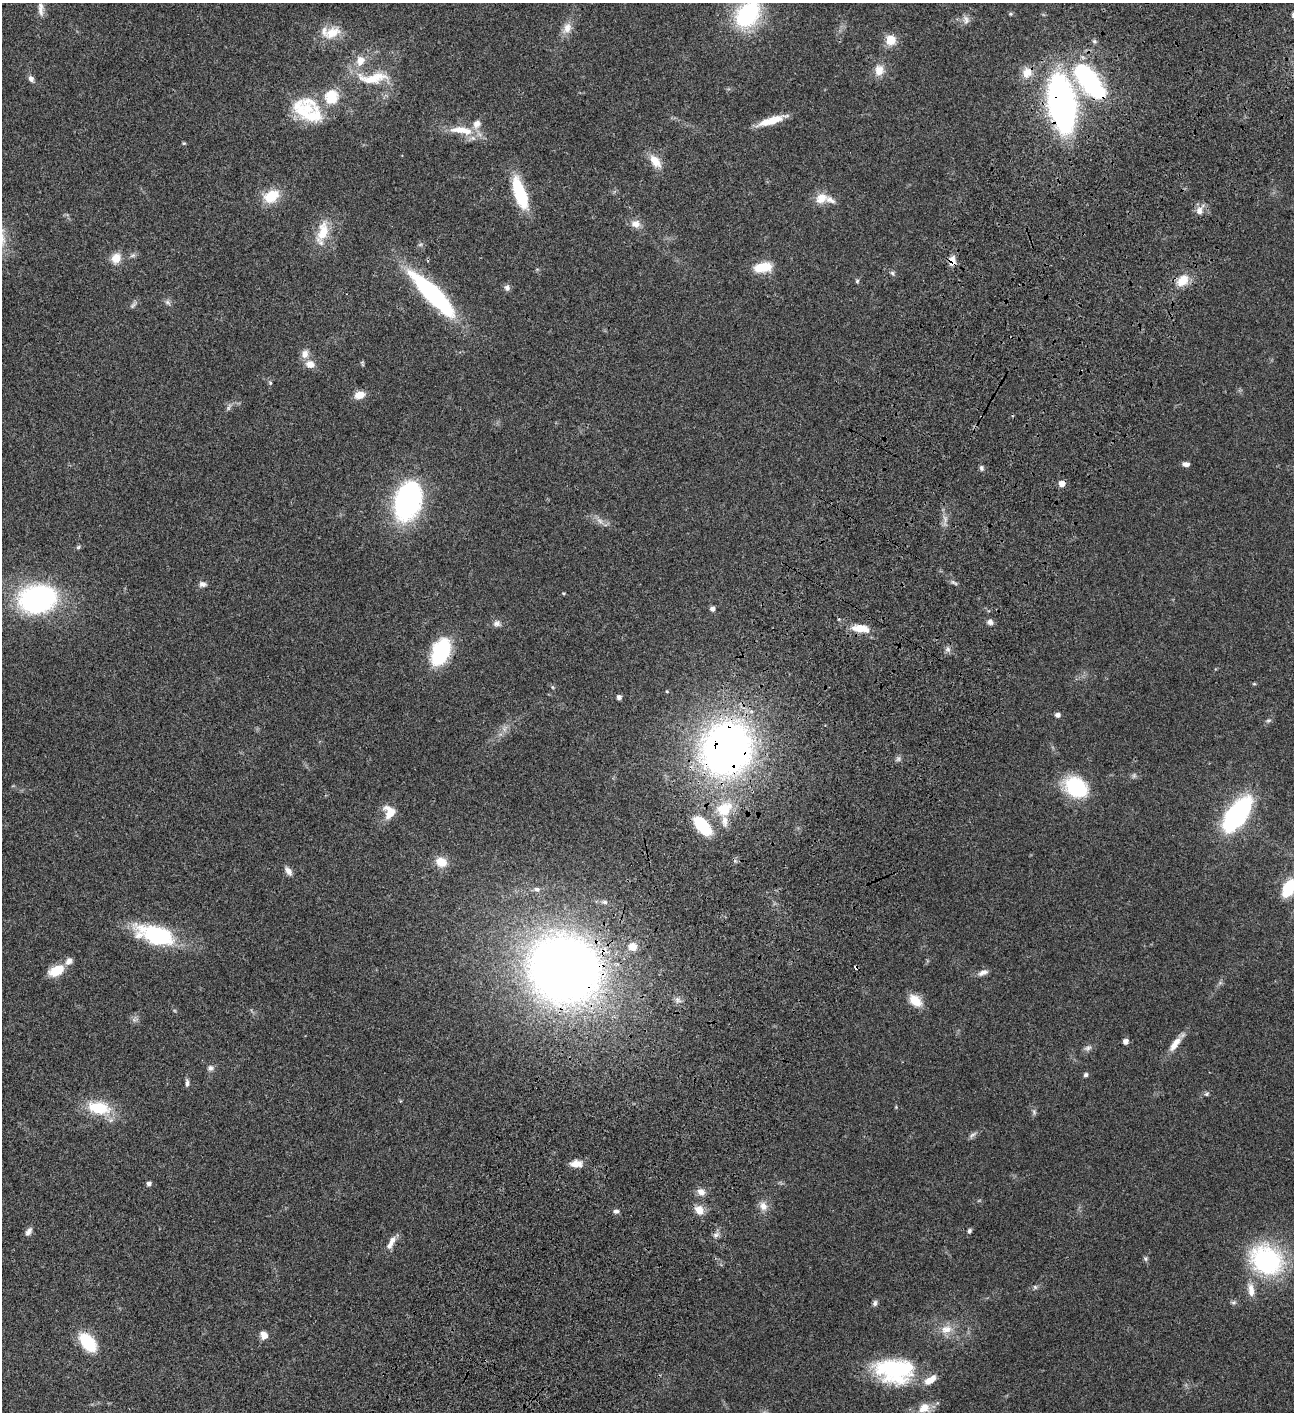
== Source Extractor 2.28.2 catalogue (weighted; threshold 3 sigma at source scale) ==
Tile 10 of 4 x 4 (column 2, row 3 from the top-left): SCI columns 1797-3088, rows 1613-3022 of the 6048 x 6047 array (HDU 1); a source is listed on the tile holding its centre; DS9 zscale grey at full resolution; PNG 1296 x 1414 px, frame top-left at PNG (2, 3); no overlay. Shown black and unused: <1% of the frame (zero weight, under 3 of 4 exposures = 13% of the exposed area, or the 3 px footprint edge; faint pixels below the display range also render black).
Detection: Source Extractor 2.28.2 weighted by HDU 2 'WHT'; one run over the whole footprint, this tile lists its part. Background 0.0644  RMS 0.0059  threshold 0.0263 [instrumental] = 3 sigma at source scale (4.5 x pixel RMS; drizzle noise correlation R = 1.50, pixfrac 1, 0.05/0.05 arcsec/px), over >= 5 px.
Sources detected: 131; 2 too faint to see at this stretch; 1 inside a brighter object's white glare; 1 cosmic-ray / hot-pixel residue — not listed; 8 inside a brighter listed object's ellipse — not listed separately; the other 119 listed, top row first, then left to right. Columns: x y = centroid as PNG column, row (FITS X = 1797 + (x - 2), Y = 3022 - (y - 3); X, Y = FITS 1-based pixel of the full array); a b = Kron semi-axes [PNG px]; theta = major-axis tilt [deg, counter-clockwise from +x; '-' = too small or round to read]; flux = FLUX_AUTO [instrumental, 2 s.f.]
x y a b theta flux
41 9 20 7 -87 3.7
747 14 24 17 53 68
966 20 12 9 -75 2.9
567 28 17 11 63 5.6
332 33 26 15 27 11
891 40 10 9 - 9.6
1094 41 6 5 - 1.1
360 61 13 10 71 6.5
879 70 16 13 83 6.5
1027 72 14 13 - 6.7
373 78 48 16 4 19
31 79 8 6 -61 2.2
1090 82 45 18 -55 86
331 97 6 6 - 61
1062 103 38 17 -80 260
313 116 31 19 5 18
771 121 34 8 18 11
462 130 36 10 -7 13
184 143 5 4 - 0.6
655 161 20 11 -52 8.2
520 193 32 11 -72 35
271 196 19 14 30 14
821 198 14 11 34 7.6
1199 211 11 9 84 4
635 224 12 10 -12 4.6
322 233 35 13 77 14
133 255 9 6 19 1.6
116 258 13 11 63 6.7
952 261 12 8 -88 4.5
763 267 19 10 11 14
892 273 6 5 - 1.1
1183 280 15 10 51 10
857 281 5 5 - 0.84
507 288 8 7 - 2
433 294 48 12 -45 110
167 302 9 6 -39 1.6
133 305 13 4 48 1.4
305 354 13 10 77 4.1
362 363 7 4 -72 0.77
310 364 11 9 -17 5
270 383 6 5 - 0.75
359 395 10 7 15 6.9
229 407 12 5 61 1.7
1186 464 7 5 -9 2.5
981 468 7 5 -73 1.3
1062 483 5 5 - 5.7
408 501 35 23 73 110
600 521 10 5 -36 2.4
78 547 6 4 32 0.87
954 582 13 3 -31 1.3
203 584 11 8 -4 2.2
563 593 5 3 - 0.52
37 599 37 28 11 99
712 609 5 5 - 2.1
990 622 8 7 - 2
497 623 10 8 -6 2.5
860 628 22 9 -8 9.8
948 649 7 6 - 1.7
440 652 30 19 68 34
1254 684 6 4 -1 0.64
552 687 6 4 -88 0.71
667 691 4 4 - 0.56
619 697 4 4 - 2.2
1058 715 6 5 - 2.1
1268 720 8 4 9 0.97
504 729 7 6 - 2
727 749 42 38 64 340
1134 776 7 5 70 1.2
1076 787 26 19 -33 36
724 809 23 17 43 19
390 812 15 12 -72 9.1
1237 814 32 14 53 110
702 826 22 11 -49 25
441 862 15 12 -28 7.8
288 871 11 6 -56 3
1288 888 13 9 65 29
537 889 8 6 -15 1.8
604 902 8 5 -1 1.6
156 935 46 19 -16 49
633 947 10 10 - 6
856 967 4 3 - 1.5
56 970 16 9 27 14
564 970 61 52 -49 590
983 973 14 6 21 3
678 1000 11 6 -34 2.2
915 1000 16 11 -43 9.1
135 1020 11 6 10 1.7
1126 1041 5 4 - 3.3
1175 1044 23 8 53 6.7
1088 1048 11 7 23 2.1
211 1068 8 8 - 1.9
1086 1075 5 4 - 1.5
187 1083 9 5 -86 1.7
1207 1094 7 5 21 0.99
896 1107 4 4 - 0.48
99 1108 29 16 -9 22
1034 1112 9 5 -76 1.3
973 1135 14 5 35 1.9
576 1164 15 8 2 5.5
149 1184 5 4 - 2.2
701 1192 11 9 -20 3.5
763 1206 13 11 -57 4.4
699 1210 11 9 -46 6.1
616 1211 7 5 7 1.7
969 1231 6 5 - 1.2
28 1232 11 6 57 2.4
716 1235 10 6 23 2.2
391 1242 20 7 63 4.5
1145 1259 7 5 -88 1.1
1266 1260 40 32 -31 69
1035 1287 6 6 - 1.1
1251 1290 20 8 -80 5.8
1233 1302 7 5 2 1.2
875 1303 8 6 81 1.5
946 1329 17 11 7 7.2
264 1335 9 8 - 4.1
88 1342 18 10 -50 28
894 1370 42 26 -5 59
924 1408 17 14 35 8.3
Overlapping masked pixels (flux is a lower limit): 8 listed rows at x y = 1090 82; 1062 103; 952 261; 433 294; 1062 483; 727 749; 856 967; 564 970
Isophote crosses this tile's border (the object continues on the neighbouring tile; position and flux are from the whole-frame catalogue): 3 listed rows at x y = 747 14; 1288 888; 924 1408